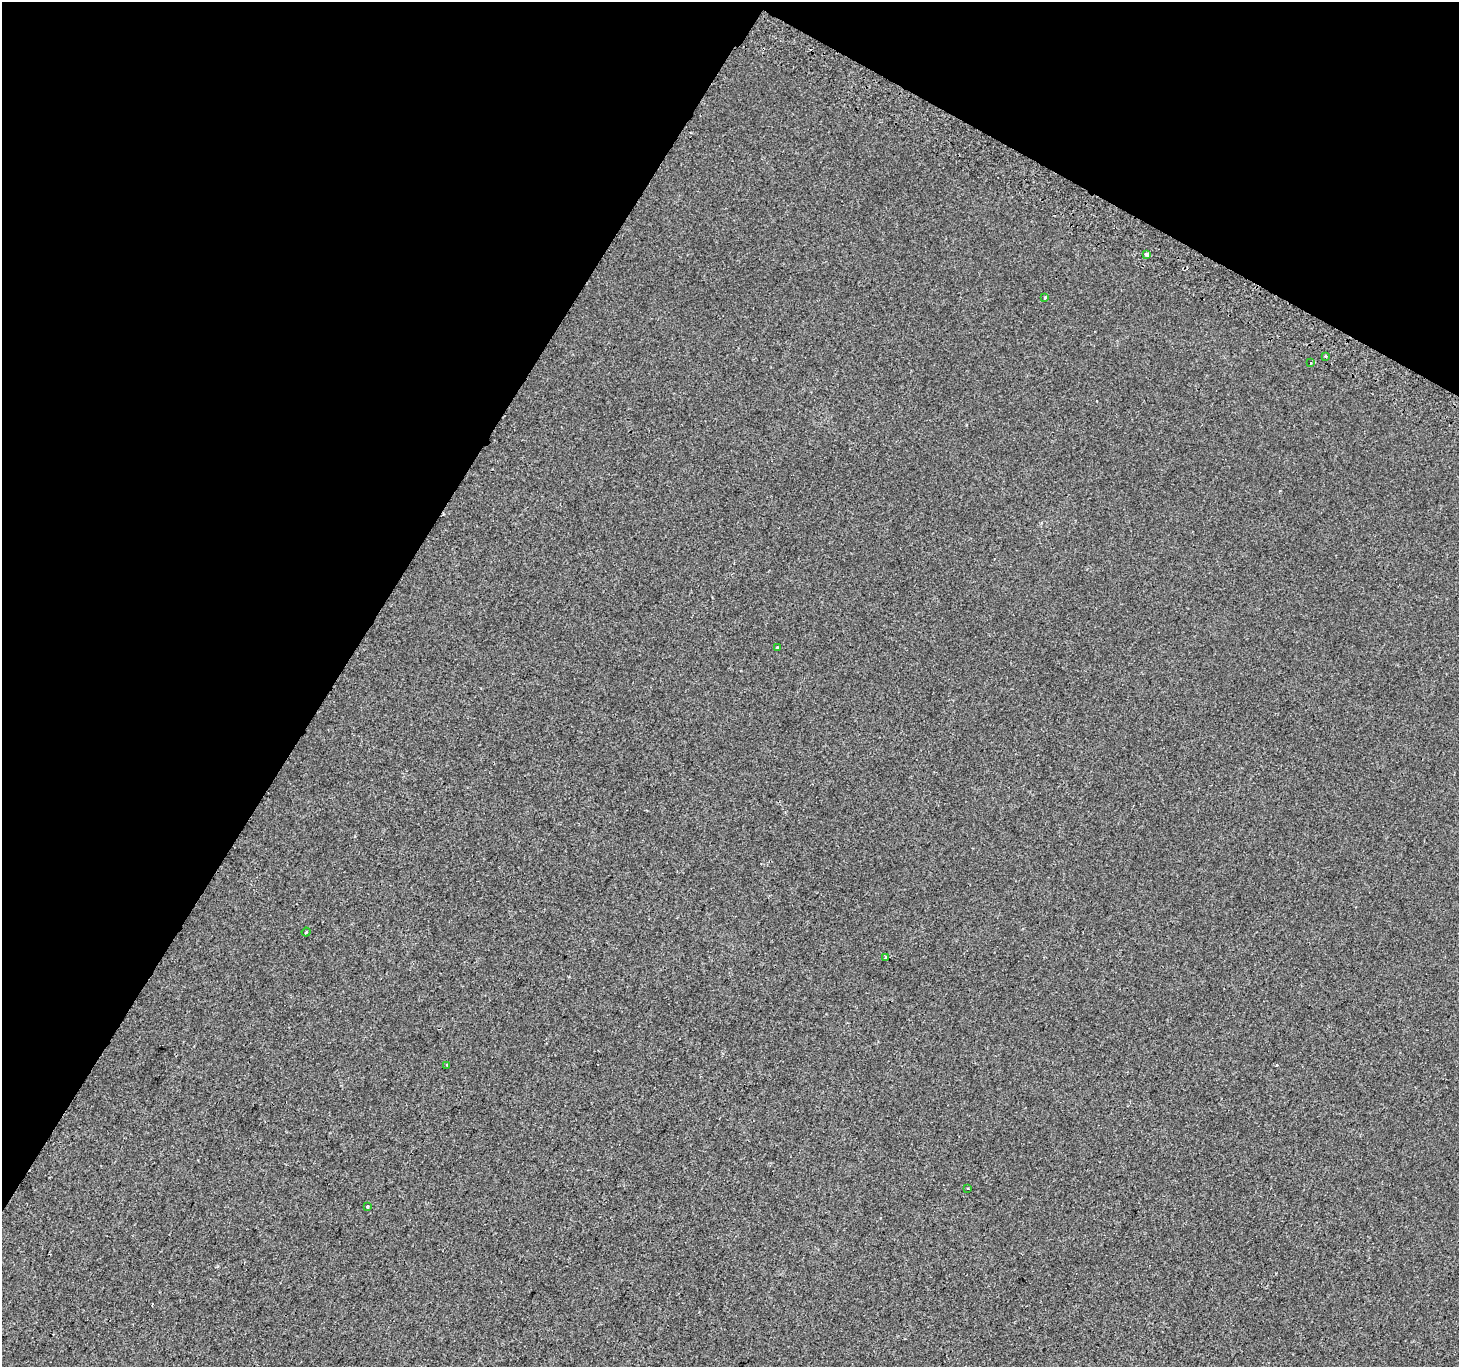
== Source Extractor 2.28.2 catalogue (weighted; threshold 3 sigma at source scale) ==
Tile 2 of 4 x 4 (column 2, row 1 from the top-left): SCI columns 1489-2945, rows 4394-5758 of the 5884 x 5991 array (HDU 1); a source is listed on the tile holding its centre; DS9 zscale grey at full resolution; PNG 1461 x 1369 px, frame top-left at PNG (2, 2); each listed source drawn as its Kron ellipse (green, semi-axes under 4 px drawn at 4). Shown black and unused: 30% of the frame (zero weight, under 2 of 3 exposures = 2% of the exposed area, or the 3 px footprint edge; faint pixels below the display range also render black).
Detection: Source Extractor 2.28.2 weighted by HDU 2 'WHT'; one run over the whole footprint, this tile lists its part. Background -1.88e-04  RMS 0.0035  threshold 0.0156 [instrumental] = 3 sigma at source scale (4.5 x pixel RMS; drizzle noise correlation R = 1.50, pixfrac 1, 0.0396/0.0396 arcsec/px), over >= 5 px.
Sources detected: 11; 1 cosmic-ray / hot-pixel residue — neither listed nor drawn; the other 10 listed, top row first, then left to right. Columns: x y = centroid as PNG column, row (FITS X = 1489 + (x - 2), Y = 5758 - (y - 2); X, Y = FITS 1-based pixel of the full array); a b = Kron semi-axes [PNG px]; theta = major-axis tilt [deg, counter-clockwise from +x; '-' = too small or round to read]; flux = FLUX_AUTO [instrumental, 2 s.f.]
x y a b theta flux
1146 254 3 3 - 0.91
1045 298 3 3 - 2.3
1326 356 3 2 - 0.48
1311 363 3 3 - 0.99
777 648 3 3 - 0.49
306 932 4 2 - 0.36
885 957 3 2 - 0.49
447 1065 3 3 - 0.44
967 1189 3 2 - 0.33
367 1207 3 3 - 1.3